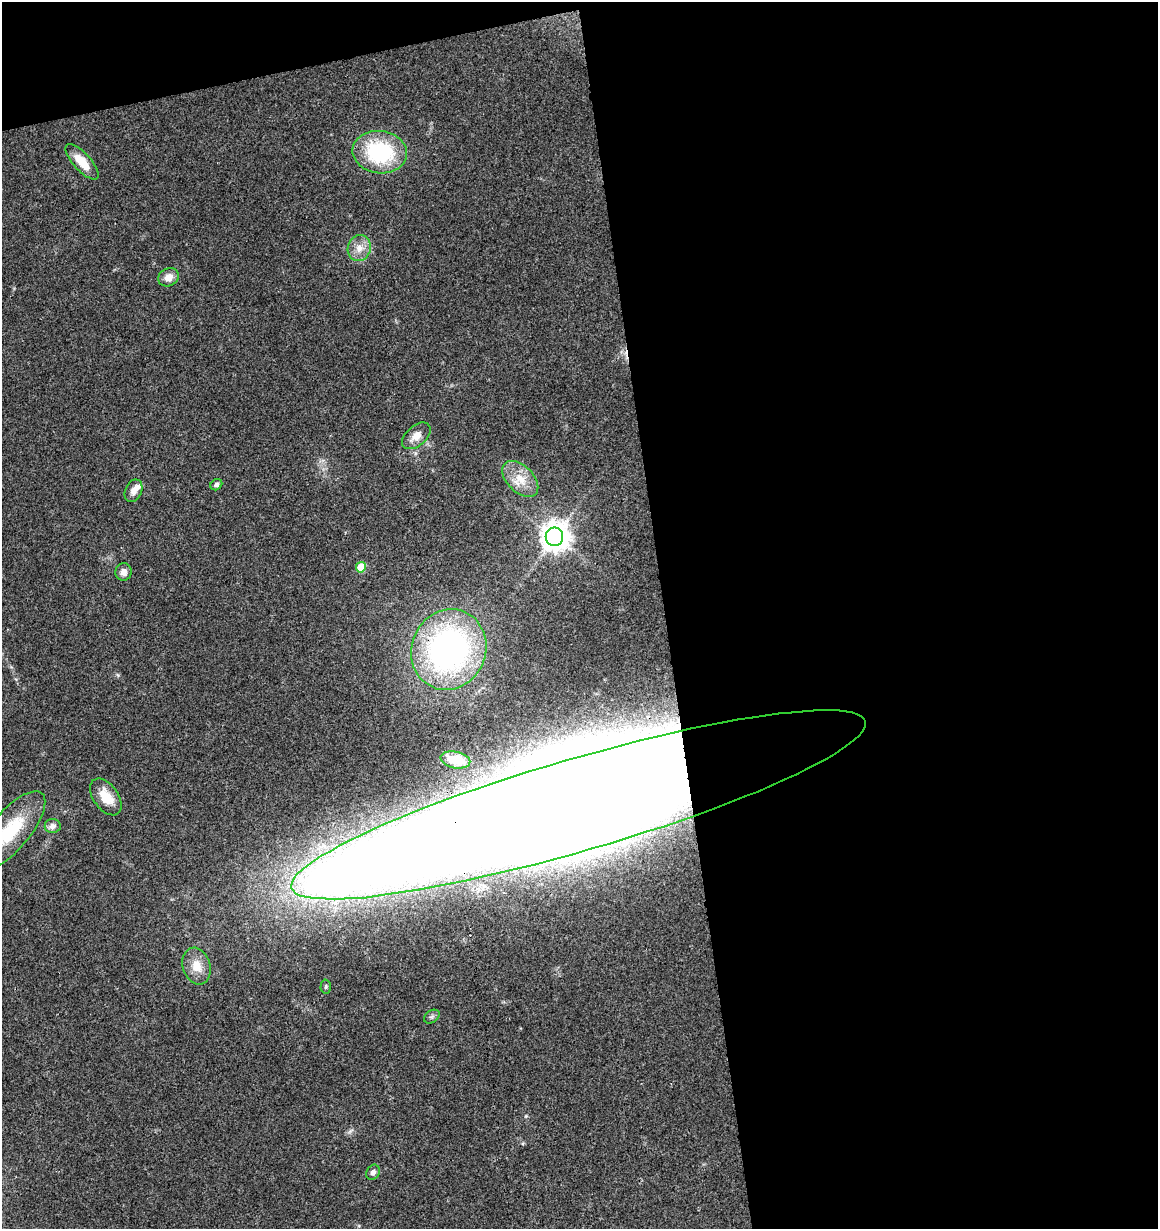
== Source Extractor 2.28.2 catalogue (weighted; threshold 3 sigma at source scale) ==
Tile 4 of 4 x 4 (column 4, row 1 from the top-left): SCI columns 3511-4666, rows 3746-4972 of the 4760 x 5028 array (HDU 1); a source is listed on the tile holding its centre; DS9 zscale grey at full resolution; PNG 1160 x 1231 px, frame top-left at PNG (2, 2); each listed source drawn as its Kron ellipse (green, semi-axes under 4 px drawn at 4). Shown black and unused: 45% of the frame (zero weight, under 3 of 4 exposures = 5% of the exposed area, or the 3 px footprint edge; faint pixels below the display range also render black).
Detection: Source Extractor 2.28.2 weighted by HDU 2 'WHT'; one run over the whole footprint, this tile lists its part. Background 0.043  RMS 0.0036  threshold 0.016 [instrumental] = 3 sigma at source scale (4.5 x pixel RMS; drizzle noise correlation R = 1.50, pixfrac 1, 0.0396/0.0396 arcsec/px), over >= 5 px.
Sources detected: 23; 1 inside a brighter object's white glare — neither listed nor drawn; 1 inside a brighter listed object's ellipse — not listed separately; the other 21 listed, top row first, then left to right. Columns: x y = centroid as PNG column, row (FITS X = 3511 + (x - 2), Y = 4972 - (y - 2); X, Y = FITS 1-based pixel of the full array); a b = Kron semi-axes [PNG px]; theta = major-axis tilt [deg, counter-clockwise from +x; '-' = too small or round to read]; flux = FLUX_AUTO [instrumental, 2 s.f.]
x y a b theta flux
380 152 27 21 -7 33
82 162 22 8 -47 6.9
359 248 13 11 69 3.9
169 277 11 8 27 3.1
416 436 17 10 40 3.4
520 479 22 13 -45 7.1
216 485 6 5 - 1.1
133 491 12 8 66 2.2
554 537 9 8 - 510
361 567 5 5 - 8.9
124 572 9 8 - 2.2
449 650 41 37 66 110
455 760 15 8 -12 6.5
106 797 21 12 -55 6.9
579 805 299 46 16 4900
53 826 8 7 - 1.6
10 831 49 19 50 20
197 966 19 13 -72 5.4
326 986 7 5 88 0.6
432 1017 8 6 33 0.88
373 1172 8 6 59 1.4
Overlapping masked pixels (flux is a lower limit): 2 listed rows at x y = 449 650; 579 805
Isophote crosses this tile's border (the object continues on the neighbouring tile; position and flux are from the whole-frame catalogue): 2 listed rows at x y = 579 805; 10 831